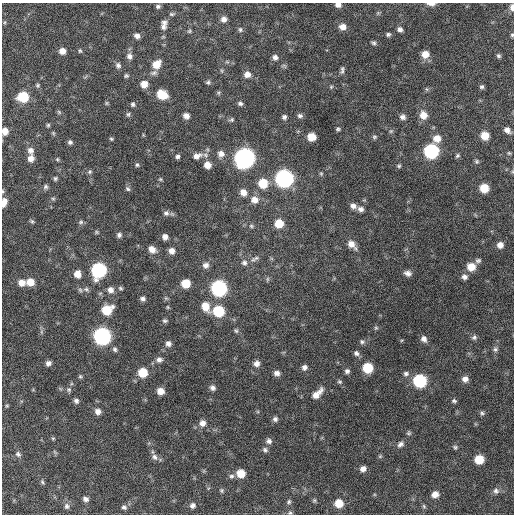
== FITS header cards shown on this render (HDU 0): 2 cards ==
NAXIS1  =                  512 / Axis length
NAXIS2  =                  512 / Axis length

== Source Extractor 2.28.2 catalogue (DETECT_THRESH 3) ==
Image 512 x 512 px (HDU 0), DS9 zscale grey, 1 PNG px = 1 image px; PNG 516 x 516 px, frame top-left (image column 1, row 512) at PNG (2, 3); no overlay
Background 536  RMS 16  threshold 47.7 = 3 sigma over >= 5 px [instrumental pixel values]
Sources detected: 192; all 192 listed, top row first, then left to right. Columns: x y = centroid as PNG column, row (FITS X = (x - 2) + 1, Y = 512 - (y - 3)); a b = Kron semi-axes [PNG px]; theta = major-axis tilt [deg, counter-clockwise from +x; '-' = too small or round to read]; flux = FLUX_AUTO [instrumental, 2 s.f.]
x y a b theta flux
431 4 10 4 -4 5000
338 5 6 5 - 4700
158 6 5 5 - 2200
512 7 8 4 -89 5200
378 13 5 5 - 1400
172 14 7 4 0 1800
224 19 6 6 - 5200
5 22 6 4 71 1400
164 23 8 7 - 3500
163 27 8 7 - 3600
342 27 7 6 - 7400
400 29 6 6 - 3400
240 30 6 6 - 2000
189 31 5 4 - 1500
388 34 7 5 15 2100
512 35 5 4 - 1600
137 36 6 5 - 4200
373 43 6 5 - 2000
62 51 6 6 - 7200
80 51 6 4 -74 1500
425 54 8 7 - 11000
129 56 8 7 - 4600
498 56 6 6 - 2100
275 57 7 6 - 4000
227 62 6 4 -18 1600
156 64 9 8 - 14000
118 65 7 6 - 3500
342 70 10 4 81 2600
222 71 6 4 -71 1400
154 73 10 6 15 3400
247 74 8 7 - 6700
126 76 5 5 - 1800
208 82 6 6 - 2200
144 84 7 7 - 10000
38 85 6 5 - 1700
331 87 5 5 - 1300
482 87 6 5 - 2200
426 89 6 4 -70 1400
162 95 8 7 - 26000
23 97 8 7 - 42000
106 103 6 4 90 1300
133 104 6 5 - 2200
240 104 7 5 -15 2500
59 112 7 4 -46 1500
128 114 7 6 - 2000
423 115 9 8 - 11000
186 116 6 6 - 5600
300 116 7 6 - 2800
284 117 6 6 - 2500
403 117 6 6 - 4100
231 120 7 6 - 2100
48 125 5 5 - 1500
338 129 5 4 - 1800
507 130 8 6 -39 5500
5 131 6 5 - 8400
391 131 6 4 43 1500
485 136 7 7 - 16000
311 137 7 6 - 15000
374 137 6 5 - 1800
437 138 9 8 - 10000
111 139 5 4 - 1400
70 142 6 5 - 2400
30 150 8 7 - 4900
431 151 8 8 - 160000
509 153 5 4 - 1400
221 154 9 8 - 6300
197 156 14 8 17 7700
457 156 6 5 - 1800
177 157 5 5 - 2500
31 158 7 6 - 6400
244 158 9 9 - 600000
57 159 5 4 - 1300
477 161 6 6 - 1800
137 165 5 5 - 1800
207 165 7 7 - 9600
399 166 5 5 - 1600
90 172 6 6 - 2100
321 174 5 4 - 1200
55 178 5 4 - 1800
160 179 5 5 - 1300
284 179 9 8 - 340000
263 183 8 8 - 24000
46 187 6 6 - 2300
484 188 7 6 - 22000
128 189 7 6 - 2300
3 191 5 3 - 1200
243 192 8 7 - 8000
53 199 5 5 - 1500
254 200 9 8 - 8700
4 201 7 5 -29 3600
3 204 6 5 - 4200
353 206 8 6 -18 4800
361 209 7 6 - 4400
166 213 8 7 - 3600
32 221 6 5 - 1700
81 222 7 5 16 2200
279 223 7 7 - 20000
251 226 6 5 - 1900
96 232 6 5 - 1400
119 235 6 5 - 3200
165 237 6 5 - 4900
351 244 11 7 -48 8900
500 245 5 5 - 6400
152 249 9 7 -41 7600
172 251 7 6 - 6300
253 260 9 7 3 3700
478 261 8 6 22 2500
244 263 8 8 - 4000
206 265 8 8 - 5300
471 267 8 7 - 14000
99 270 9 8 - 160000
408 273 8 6 -19 4700
77 274 7 7 - 10000
464 277 6 6 - 4000
267 279 6 4 89 1600
30 282 8 7 - 13000
21 283 9 8 - 8500
186 283 7 7 - 21000
120 288 6 4 -17 1700
219 288 8 8 - 220000
86 289 8 6 -29 2800
80 290 7 5 -46 2200
110 290 8 7 - 6000
143 299 6 5 - 3200
205 306 11 8 -65 14000
168 307 5 3 - 1200
107 310 9 7 30 28000
218 311 8 7 - 49000
165 321 6 5 - 2000
376 328 6 5 - 1600
236 331 7 5 -55 1900
41 332 7 4 72 2000
102 336 8 8 - 290000
474 337 7 6 - 2500
424 339 8 7 - 4900
362 342 7 6 - 2500
168 344 7 6 - 4400
115 349 7 5 -71 2500
495 349 7 6 - 2300
356 353 7 6 - 3200
159 360 8 7 - 4300
48 363 5 5 - 4000
256 363 8 7 - 5300
304 367 7 6 - 4000
368 368 7 7 - 34000
347 371 6 5 - 3000
143 372 7 7 - 27000
277 373 7 6 - 5000
406 374 7 6 - 3300
80 376 6 5 - 1600
465 379 7 6 - 5600
420 381 8 8 - 100000
339 382 6 5 - 1700
213 388 7 6 - 3900
69 390 7 7 - 2400
160 391 6 6 - 9400
317 394 14 6 44 10000
76 401 6 6 - 3300
454 401 6 5 - 2000
7 406 4 4 - 1100
98 412 7 6 - 5800
482 413 7 5 -5 2000
275 419 6 6 - 3200
202 423 8 8 - 6400
409 433 7 5 14 1700
53 438 5 3 - 1100
269 441 8 7 - 4100
400 444 9 6 36 3800
455 447 6 5 - 1900
265 450 7 6 - 2800
55 452 8 3 -45 1300
153 452 6 3 -70 1600
18 454 7 5 -42 2500
380 456 5 5 - 1400
155 457 10 8 -48 4400
479 459 7 6 - 25000
363 469 6 6 - 5700
241 473 7 7 - 17000
231 476 7 6 - 3100
42 482 6 4 -68 1700
221 490 6 5 - 1800
496 491 8 8 - 3900
435 494 7 6 - 7700
85 499 7 6 - 4100
314 500 6 5 - 1600
289 502 6 5 - 2200
339 503 7 7 - 17000
192 505 8 7 - 4000
67 506 8 7 - 3700
424 506 6 5 - 1600
124 507 7 6 - 3000
290 513 6 5 - 2000
At the frame edge (FLAGS 8, measured only in part): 8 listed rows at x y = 431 4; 338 5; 512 7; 512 35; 5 131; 3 191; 3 204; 290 513